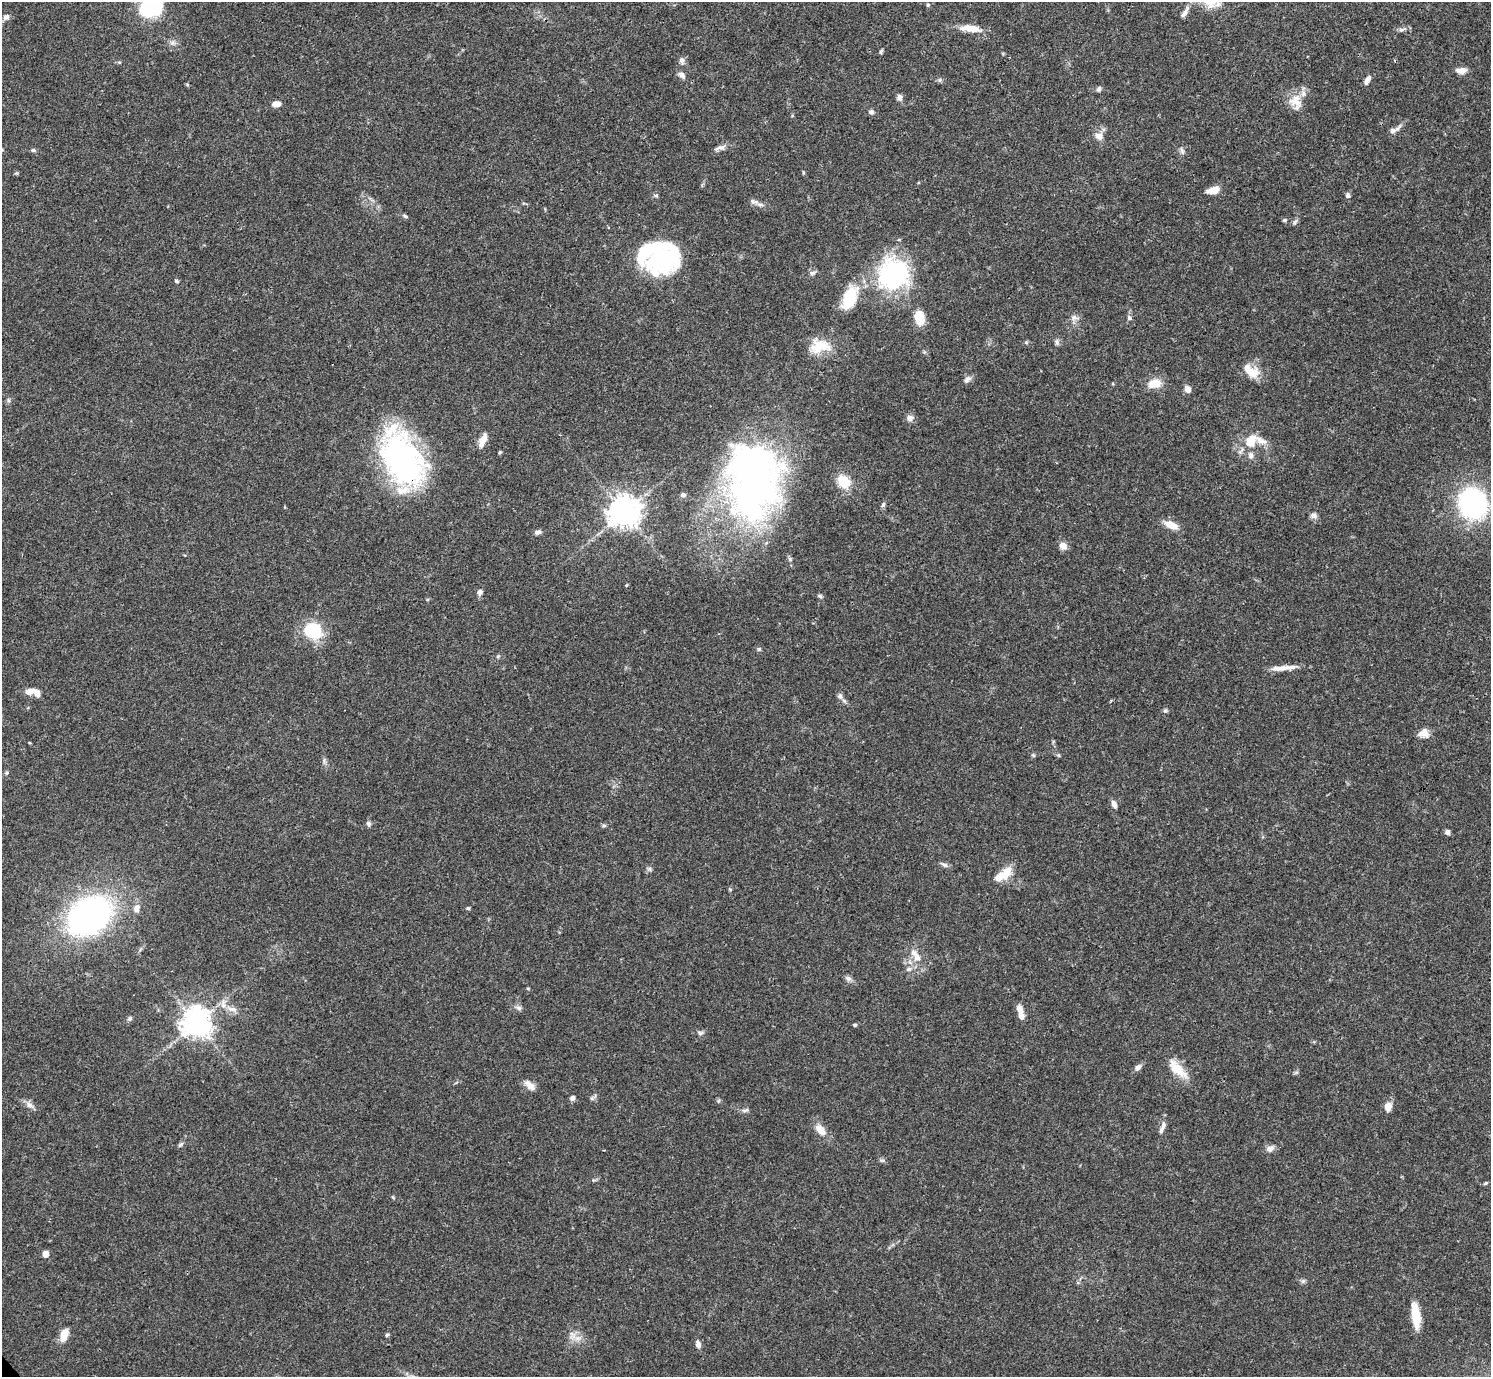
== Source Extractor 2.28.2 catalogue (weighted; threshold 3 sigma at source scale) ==
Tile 10 of 4 x 4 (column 2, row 3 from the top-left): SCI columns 1491-2979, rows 1534-2908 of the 5961 x 5958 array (HDU 1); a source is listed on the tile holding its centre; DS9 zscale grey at full resolution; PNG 1493 x 1379 px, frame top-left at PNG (2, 2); no overlay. Shown black and unused: <1% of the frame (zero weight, under 3 of 4 exposures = <1% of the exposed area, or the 3 px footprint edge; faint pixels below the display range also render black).
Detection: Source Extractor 2.28.2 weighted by HDU 2 'WHT'; one run over the whole footprint, this tile lists its part. Background 0.0408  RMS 0.0026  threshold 0.0118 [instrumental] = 3 sigma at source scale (4.5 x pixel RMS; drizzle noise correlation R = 1.50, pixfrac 1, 0.05/0.05 arcsec/px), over >= 5 px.
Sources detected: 127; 3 inside a brighter object's white glare — not listed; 9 inside a brighter listed object's ellipse — not listed separately; the other 115 listed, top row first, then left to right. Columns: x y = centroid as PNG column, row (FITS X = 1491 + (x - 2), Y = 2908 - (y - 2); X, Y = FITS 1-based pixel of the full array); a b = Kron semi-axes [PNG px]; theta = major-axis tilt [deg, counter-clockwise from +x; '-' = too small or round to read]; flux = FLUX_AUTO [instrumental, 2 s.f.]
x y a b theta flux
928 5 5 5 - 0.39
152 6 16 12 43 35
1185 12 16 6 58 1.6
6 17 8 6 25 1
970 28 27 9 -6 3.9
1402 30 10 5 19 0.86
172 42 8 8 - 0.99
881 51 5 4 - 0.43
682 61 9 6 -83 0.95
1461 70 12 7 1 1.9
682 75 11 7 -45 1.1
940 80 7 4 90 0.39
1367 80 11 5 60 1.4
1099 89 7 5 70 0.61
899 97 7 6 - 1.1
1296 102 22 16 -69 4.3
276 104 10 6 4 1.7
871 112 8 5 -10 0.66
1394 130 19 6 32 1.4
1099 136 11 10 - 1.9
721 148 14 6 12 1.2
2 150 5 3 - 0.26
33 150 6 5 - 0.45
1182 150 10 5 -66 0.68
1213 190 16 7 16 2.5
1348 195 7 6 - 0.71
760 205 10 6 -19 1
405 216 7 4 -27 0.47
1284 220 5 4 - 0.36
1295 222 9 5 53 0.6
671 257 33 19 84 19
812 273 9 5 13 0.76
893 274 37 35 51 33
176 281 6 4 -40 0.41
849 298 30 15 68 8.8
1074 317 10 8 -11 1.2
1129 317 7 6 - 0.65
919 318 13 9 -78 6.2
1057 342 9 5 -77 0.65
820 346 26 16 8 6.6
1252 372 17 15 -12 4.1
967 379 11 7 41 1
1155 383 16 10 11 4
1188 389 6 6 - 1.9
8 400 6 4 -72 0.42
910 418 8 8 - 1.2
483 440 16 7 68 2.6
1249 443 14 10 -10 3.2
500 452 5 4 - 0.33
1250 455 10 7 -76 1.2
402 459 60 35 -64 71
752 480 86 56 89 130
844 481 18 13 -52 5.5
683 495 7 5 1 0.53
883 504 7 5 63 0.56
1473 504 20 18 -64 60
624 512 10 10 - 340
1313 515 8 7 - 0.96
1171 525 18 8 -21 3.2
538 532 9 6 17 0.82
1063 546 9 8 - 1.9
480 592 9 6 75 0.89
820 596 7 5 -19 0.47
313 630 17 15 -20 13
759 649 5 5 - 0.42
1283 668 33 6 5 3
29 691 12 6 11 2.3
840 696 9 7 -40 0.9
1165 711 6 5 - 0.47
1424 733 14 11 12 2.1
1033 755 6 4 -44 0.35
324 760 8 5 -80 0.63
6 773 5 5 - 0.38
1114 804 9 5 -68 1.3
368 824 7 6 - 0.7
604 825 6 4 0 0.41
1447 832 6 6 - 0.77
944 865 9 5 -25 0.83
650 869 7 4 -72 0.47
1006 872 16 10 67 3.8
136 908 10 7 73 1.7
468 908 5 4 - 0.4
89 916 33 26 32 110
916 956 22 10 -59 3.5
909 969 8 5 1 0.86
848 978 9 7 -24 0.85
528 988 5 3 - 0.26
519 1008 8 6 -1 0.77
232 1009 16 7 -18 1.9
1020 1009 12 7 -68 2
130 1018 6 5 - 0.46
196 1023 9 9 - 350
855 1025 5 4 - 0.41
700 1033 8 6 -1 0.67
1138 1067 9 6 41 1.2
1177 1069 28 12 -46 5.7
530 1085 18 8 -41 1.9
572 1098 6 6 - 0.84
592 1098 6 5 - 0.61
718 1101 6 4 71 0.33
29 1105 14 6 -40 1.4
1388 1107 9 7 69 2.2
745 1110 10 4 17 0.65
1162 1127 18 6 67 1.4
820 1130 14 8 -49 3.2
181 1144 10 4 45 0.52
1270 1149 12 8 17 1.3
1486 1183 6 4 27 0.34
45 1254 6 5 - 2.2
1303 1281 7 6 - 0.55
1416 1315 27 9 -83 6.4
64 1335 16 8 73 3.2
387 1335 5 4 - 0.44
577 1338 9 6 19 1.5
698 1344 9 6 -76 1.1
Overlapping masked pixels (flux is a lower limit): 1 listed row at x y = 402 459
Isophote crosses this tile's border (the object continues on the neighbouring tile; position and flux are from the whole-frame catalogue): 2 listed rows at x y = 152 6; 2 150